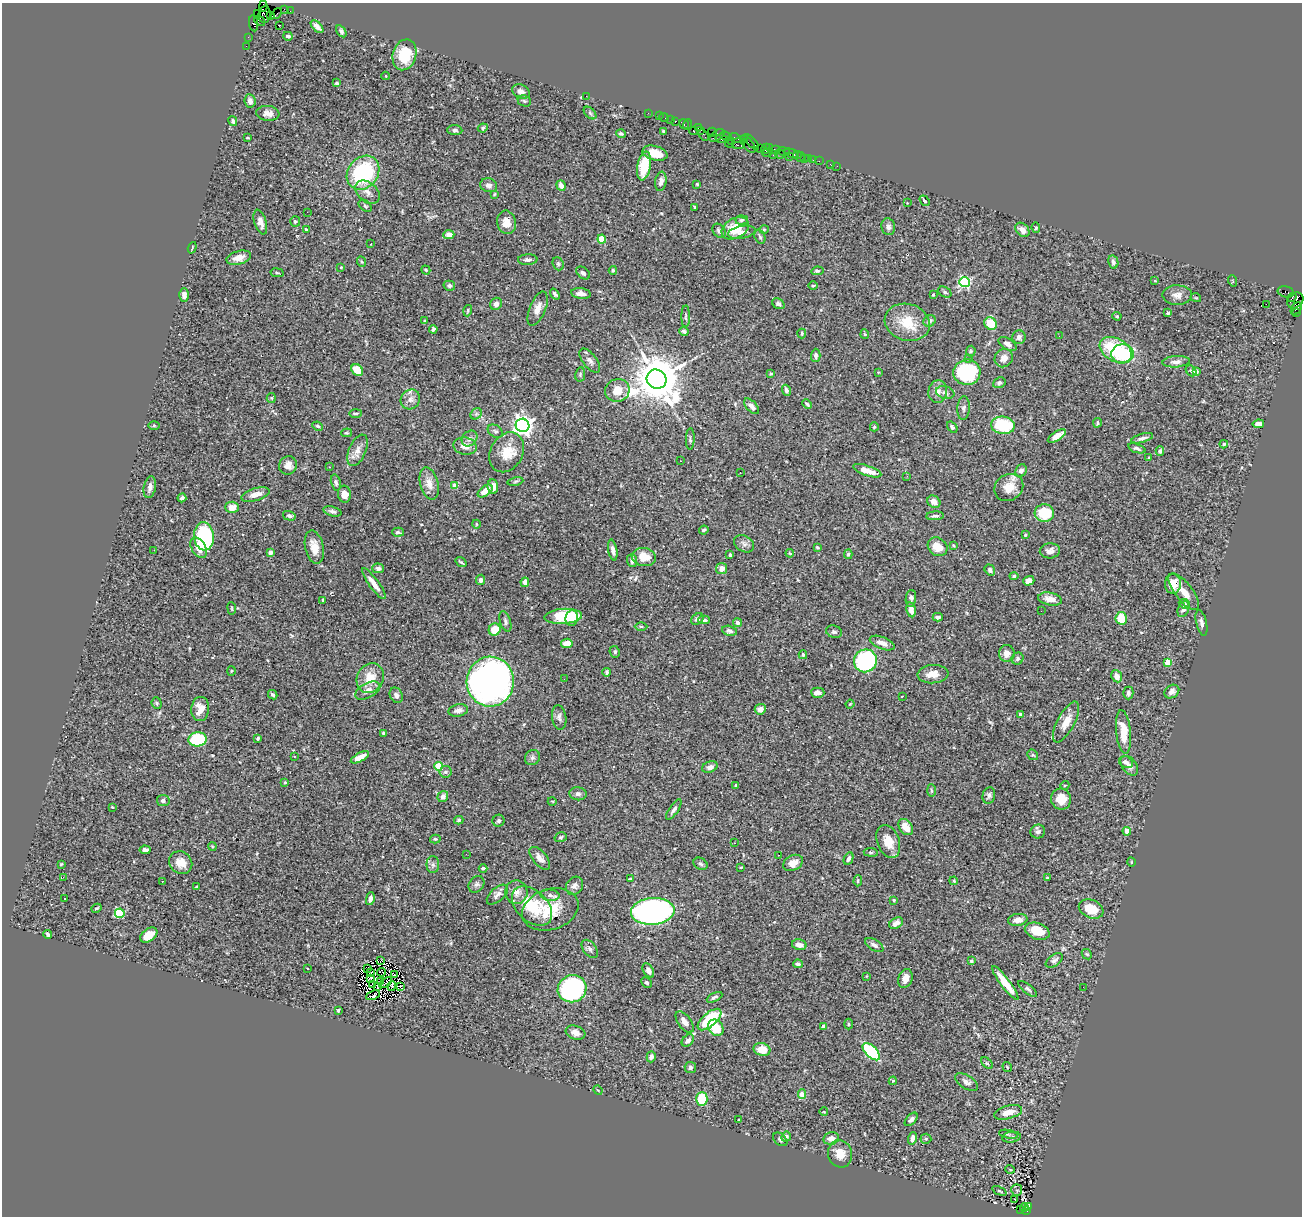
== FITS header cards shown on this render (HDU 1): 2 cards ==
NAXIS1  =                 1300
NAXIS2  =                 1214

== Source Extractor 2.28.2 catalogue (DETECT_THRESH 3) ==
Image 1300 x 1214 px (HDU 1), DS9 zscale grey, 1 PNG px = 1 image px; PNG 1304 x 1218 px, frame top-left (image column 1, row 1214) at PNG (2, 3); each listed source drawn as its Kron ellipse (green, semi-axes under 4 px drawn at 4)
Background 0.56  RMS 0.029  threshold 0.0873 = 3 sigma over >= 5 px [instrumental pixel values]
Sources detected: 448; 1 with non-positive FLUX_AUTO (blend fragments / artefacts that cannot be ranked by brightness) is neither listed nor drawn; the other 447 listed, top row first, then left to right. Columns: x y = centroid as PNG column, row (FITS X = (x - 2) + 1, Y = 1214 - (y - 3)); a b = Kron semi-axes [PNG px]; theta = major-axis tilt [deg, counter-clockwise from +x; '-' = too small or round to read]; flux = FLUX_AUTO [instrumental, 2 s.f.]
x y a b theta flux
263 6 6 3 87 78
284 9 4 2 - 26
290 11 2 2 - 5.9
258 14 3 3 - 12
264 14 8 6 83 510
276 14 6 2 50 23
270 16 4 3 - 60
260 21 6 3 -38 250
254 23 8 4 -82 120
279 26 3 2 - 2.2
317 27 8 4 -46 10
341 31 6 4 -57 4
288 36 4 3 - 4.1
248 37 2 2 - 5.8
246 46 2 2 - 9
404 55 16 11 74 63
386 76 4 2 - 1.2
337 83 4 3 - 2.3
521 92 9 6 -26 9.5
586 96 2 2 - 10
250 101 7 5 -84 9.5
524 101 7 5 -22 3.6
268 113 11 7 -6 12
590 113 7 4 -45 3.4
648 113 2 2 - 9.1
659 116 2 2 - 9.7
664 118 5 2 - 29
671 120 2 2 - 24
233 121 5 4 - 4.6
675 121 3 3 - 46
684 124 5 3 - 46
687 124 5 3 - 41
698 127 4 2 - 22
483 128 5 4 - 2.3
455 130 7 5 -3 4.3
701 130 2 2 - 4.9
663 131 3 3 - 2
694 131 4 4 - 63
712 132 4 2 - 20
621 134 5 4 - 3.5
704 135 6 2 -56 46
717 135 8 5 35 140
726 136 6 4 -23 57
248 138 4 2 - 1.8
735 138 6 3 -23 64
722 139 6 4 -13 93
744 140 4 2 - 29
732 141 2 2 - 22
752 142 10 3 -48 84
729 143 5 2 - 20
738 144 6 5 - 170
748 144 10 5 -52 74
760 148 2 2 - 20
769 148 3 2 - 25
765 149 5 2 - 46
775 150 5 4 - 65
784 151 6 3 -19 130
655 153 13 7 -14 29
767 153 5 2 - 18
780 154 5 3 - 43
792 154 7 3 -21 79
773 155 2 2 - 15
798 155 4 3 - 19
790 157 2 2 - 140
801 157 5 2 - 12
809 158 4 3 - 68
804 159 2 2 - 9.6
813 160 2 2 - 4.9
819 161 3 2 - 4.2
830 164 2 2 - 6.2
644 166 14 7 80 53
837 166 2 2 - 3.4
363 173 18 15 51 170
661 181 10 5 81 9.2
697 184 3 3 - 2.1
489 185 8 7 - 7.9
561 185 5 4 - 9.9
367 192 14 9 -42 16
494 194 4 3 - 1.9
924 201 6 3 -53 3.3
907 203 3 2 - 1.2
365 206 7 5 -39 3.4
695 207 3 3 - 2.4
307 212 2 2 - 15
742 220 6 4 6 3.8
295 221 5 5 - 3.1
260 222 13 6 -73 10
507 222 12 9 -79 21
888 227 8 7 - 7.6
735 228 14 10 29 46
1036 228 5 4 - 3.1
306 230 3 3 - 4.4
764 230 5 3 - 2
1022 230 8 6 -47 11
719 231 8 6 -51 4.9
742 232 14 6 11 12
449 235 5 4 - 32
760 237 7 5 -71 3.8
602 239 4 4 - 57
371 244 2 2 - 1.3
192 248 6 3 72 2.1
239 258 12 6 15 14
528 260 10 5 4 6.2
362 262 5 3 - 2.2
1113 262 7 5 -79 5.2
558 264 7 5 -69 3.3
341 267 4 3 - 1.7
426 270 5 3 - 2.1
613 270 4 3 - 3.3
817 271 6 4 6 2.9
277 273 7 3 -9 2.3
583 273 8 5 -41 5.1
1155 281 4 2 - 1.4
1233 281 6 3 -71 1.7
964 282 5 5 - 220
449 286 6 5 - 4.5
813 286 4 3 - 1.8
945 292 7 5 -28 3.8
1286 292 8 5 -13 60
581 293 10 5 -7 11
555 294 6 3 -52 3.6
184 295 6 5 - 8.7
933 295 3 2 - 1.6
1177 295 15 10 -1 14
1292 297 4 3 - 88
1196 298 5 3 - 1.8
1295 300 9 7 44 620
496 304 6 5 - 7.8
778 304 6 5 - 5
1266 304 2 2 - 140
1296 308 7 5 53 100
538 309 18 8 68 18
468 311 6 3 71 2.2
1168 313 4 3 - 2.4
1296 313 3 3 - 20
1117 316 4 4 - 2
686 317 11 4 90 3.7
424 321 3 2 - 2.3
929 321 6 5 - 6.4
907 322 23 18 -17 49
991 324 7 5 -50 47
433 329 4 3 - 3.3
684 331 5 4 - 3.8
802 333 5 3 - 2.8
865 334 4 4 - 1.9
1059 336 3 2 - 1.5
1019 337 7 6 - 6.6
1008 344 10 5 -32 10
1116 350 17 11 -30 120
971 351 5 5 - 2.7
1123 354 11 9 4 96
816 355 7 4 89 6
968 358 3 2 - 2.5
1004 358 9 8 - 14
590 360 14 7 -52 8.1
1176 362 14 5 5 9.8
357 370 6 5 - 34
1191 371 6 4 -47 3.3
878 372 3 2 - 1.4
967 372 13 12 - 160
1196 372 4 4 - 14
771 374 4 3 - 2.1
580 375 7 5 81 3.4
657 379 10 9 - 9800
999 383 6 5 - 4.1
617 390 12 11 - 29
786 390 5 4 - 4.8
938 392 11 9 81 12
945 392 9 6 -17 5.3
271 398 5 4 - 2.4
410 399 10 9 - 12
807 404 5 3 - 3.2
752 406 9 5 -48 10
963 408 12 6 85 6.6
355 413 6 3 2 3.2
476 414 6 5 - 4
1097 423 5 3 - 2.1
1258 424 6 4 7 9.3
154 425 6 4 0 1.9
523 425 7 6 - 1000
1003 425 12 8 -6 93
318 426 5 4 - 2.8
874 427 4 4 - 2.9
952 427 6 4 -54 4
495 431 8 6 -33 5.1
347 433 5 3 - 2.2
1057 436 10 4 33 20
470 438 9 7 46 6.8
1142 438 11 4 15 6.8
690 439 11 3 89 3.2
1224 444 4 3 - 2.6
465 446 12 8 -12 16
1137 448 9 4 -19 4.8
357 450 17 8 67 15
1160 451 4 4 - 5.3
507 452 21 16 60 41
1149 458 4 3 - 2
681 461 2 2 - 1.5
288 465 9 8 - 12
329 467 3 3 - 1.8
867 471 15 5 -19 24
1021 471 6 5 - 8
740 473 2 2 - 1.2
907 476 3 3 - 1.6
515 481 8 4 10 3.1
336 482 8 5 -77 4.7
429 484 16 9 -75 17
455 486 4 4 - 29
150 487 11 6 80 8.7
493 487 7 5 -85 15
1009 487 15 13 33 28
485 491 8 5 37 19
344 494 8 6 -83 13
255 495 14 6 17 15
182 498 4 3 - 4.1
934 502 7 5 -40 13
232 507 7 6 - 15
332 511 9 5 -15 5.6
1044 513 9 8 - 59
289 516 6 4 -14 4.2
935 516 9 4 3 5
476 524 4 3 - 1.5
704 530 5 3 - 2.7
398 532 6 4 -3 4.8
1025 535 3 3 - 1.6
204 536 14 10 -84 200
744 544 11 8 -30 8
953 546 3 3 - 2.1
314 547 17 9 -77 24
817 547 4 2 - 2.1
938 547 10 8 -38 25
199 548 11 7 -60 18
154 550 3 2 - 1.9
613 550 10 4 -79 7.8
1050 551 10 7 5 9.3
270 552 4 4 - 6.6
790 553 4 3 - 1.9
848 554 5 4 - 2.7
730 555 3 3 - 3
644 557 12 9 -10 25
632 560 6 5 - 6.5
461 562 6 2 -35 2.8
378 568 6 5 - 7.7
722 569 5 5 - 12
990 570 6 5 - 5.8
1014 576 4 4 - 2.9
481 580 5 4 - 7.4
1029 581 5 4 - 9.2
525 582 5 4 - 9.5
374 583 19 5 -54 16
1173 584 10 8 87 23
1184 592 22 8 -52 25
911 598 8 5 84 5.5
1050 599 12 6 -11 16
323 600 3 3 - 4.4
1184 604 6 4 -23 3.2
232 608 6 3 -82 1.9
1183 609 8 5 67 7.8
911 610 7 4 -79 15
1041 611 2 2 - 2.2
563 616 19 7 4 92
938 617 5 4 - 5.7
572 618 8 6 81 19
1121 618 6 5 - 43
697 619 7 5 40 5.2
704 620 5 4 - 4.4
505 621 10 5 -72 5
738 623 4 4 - 6.1
1201 623 13 5 -77 7.3
641 626 6 4 -1 2.4
495 629 6 5 - 29
729 631 8 5 -13 5.5
834 632 8 6 -17 4.9
567 643 6 4 11 21
882 643 13 6 -22 13
615 652 6 5 - 3.5
1007 653 8 8 - 15
803 655 4 4 - 3.7
1017 659 6 5 - 4.7
865 661 12 11 - 260
1167 662 4 4 - 38
231 671 5 3 - 1.9
607 672 4 3 - 3.8
933 674 15 9 4 22
1117 676 6 5 - 14
370 678 15 13 62 35
564 679 2 2 - 3.5
490 682 25 23 88 800
368 691 13 7 28 13
1172 692 8 6 36 7.1
818 693 7 5 -2 12
1128 693 6 5 - 4.6
273 695 5 4 - 3.4
396 695 8 6 -63 5.9
902 696 3 2 - 2.8
157 703 6 5 - 2.9
850 704 4 3 - 1.7
200 709 12 9 85 24
760 709 5 5 - 12
458 710 10 6 12 9.8
1020 714 3 3 - 4.1
559 717 12 7 -82 8
1066 722 23 8 62 23
1123 732 22 7 -84 34
383 733 4 4 - 3
258 738 4 3 - 3.4
198 739 9 7 7 100
1033 755 6 4 -41 2.6
294 756 2 2 - 1.4
360 757 10 4 28 16
532 758 8 7 - 5.3
1126 762 7 5 -26 5.6
438 766 4 4 - 69
1129 766 11 7 -52 8.7
710 767 8 5 22 9.3
446 772 6 6 - 4.4
285 782 4 3 - 1.6
736 785 3 2 - 2
1065 785 4 3 - 2
931 790 6 3 -89 2.2
578 794 8 6 -7 5.6
989 795 8 6 78 5.4
443 796 6 5 - 5.2
1061 799 10 10 - 24
163 801 6 5 - 6
552 801 4 3 - 1.4
112 807 3 2 - 1.4
674 810 12 4 56 7.5
459 820 5 3 - 2.6
499 821 6 6 - 4.1
906 827 9 6 -53 19
1127 831 4 4 - 13
1038 832 7 7 - 6.2
561 837 6 4 17 3
435 839 5 4 - 2.5
888 841 17 11 -69 30
735 843 3 2 - 1.3
212 846 4 3 - 1.8
145 850 5 4 - 6.4
871 852 7 3 -7 2.6
466 854 2 2 - 1.9
778 855 3 2 - 1.9
540 858 13 7 -50 12
848 859 6 4 64 7.3
1131 862 4 3 - 1.6
181 863 12 10 -40 22
793 863 10 7 28 15
61 864 3 2 - 1.8
700 864 7 5 -30 4.6
433 865 8 6 -90 6.2
741 867 4 2 - 1.6
483 868 4 3 - 3.7
63 877 2 2 - 27
1047 878 3 3 - 1.9
630 879 4 3 - 2.3
162 881 3 2 - 2.9
858 881 6 4 87 3
954 881 4 3 - 1.8
476 884 9 7 51 5.7
575 886 9 8 - 7.7
197 887 3 2 - 2.1
516 892 12 11 - 14
497 895 13 6 42 8.4
550 895 9 5 -9 7.6
64 899 3 2 - 2.4
370 899 6 4 77 8.5
894 900 4 3 - 2
532 906 24 15 -44 75
97 908 5 3 - 2.2
550 909 29 20 18 62
1091 909 13 9 -23 36
653 911 22 13 5 540
120 913 5 5 - 120
1018 920 10 6 9 14
896 923 7 5 32 11
1037 931 13 8 -18 37
48 934 4 3 - 3.7
149 935 10 6 37 25
799 945 7 5 -12 10
874 945 10 5 -31 6.9
590 949 10 6 -53 6.8
1087 954 6 4 -44 2.5
381 960 4 2 - 2.3
971 961 4 3 - 3
1054 961 9 5 37 5.6
798 964 5 4 - 4.9
307 968 3 2 - 2.6
367 969 4 2 - 0.36
648 970 8 5 -61 9.1
370 972 3 2 - 1.7
381 972 4 2 - 0.25
394 975 3 2 - 1.6
866 976 3 2 - 1.3
371 978 3 2 - 2
905 978 10 7 72 15
380 981 3 2 - 1.3
386 982 7 2 35 1.5
647 983 6 4 -45 3.8
1005 983 21 5 -53 42
373 984 4 2 - 0.74
392 986 5 2 - 3.3
401 986 3 3 - 1.9
377 987 3 3 - 0.2
1083 987 2 2 - 2.4
572 989 15 13 27 430
1028 989 11 4 -38 4.4
373 995 7 2 22 1.8
714 997 8 4 27 5
338 1010 3 3 - 3.3
709 1020 14 6 41 120
685 1022 12 6 -54 11
849 1024 5 3 - 2
823 1026 4 3 - 13
716 1028 9 7 -54 43
575 1033 10 6 -20 11
688 1040 7 5 44 9
762 1049 8 6 -15 25
871 1052 11 5 -45 160
651 1057 5 4 - 5.9
987 1063 7 4 -45 2.7
1007 1067 5 3 - 1.4
690 1068 5 5 - 4.3
893 1081 4 3 - 2.2
966 1082 13 6 -32 7.8
598 1090 5 4 - 2
802 1094 5 4 - 20
702 1099 6 5 - 67
824 1112 4 3 - 1.5
1008 1112 14 6 14 21
911 1119 8 4 48 5.3
739 1120 3 3 - 3.1
1008 1134 9 3 -10 2.4
786 1137 5 4 - 4.2
1011 1137 9 5 9 3.9
831 1138 8 6 12 13
912 1138 6 4 70 8.5
780 1139 8 5 -40 5.2
926 1139 5 5 - 2.4
840 1154 14 12 -72 24
1010 1169 5 3 - 1.5
1017 1190 5 5 - 2.3
999 1191 7 3 -23 2.1
1015 1199 3 2 - 2.6
1028 1206 3 3 - 55
1024 1207 4 3 - 33
1021 1210 3 2 - 34
1026 1211 3 3 - 270
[1 non-positive-flux detection neither listed nor drawn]